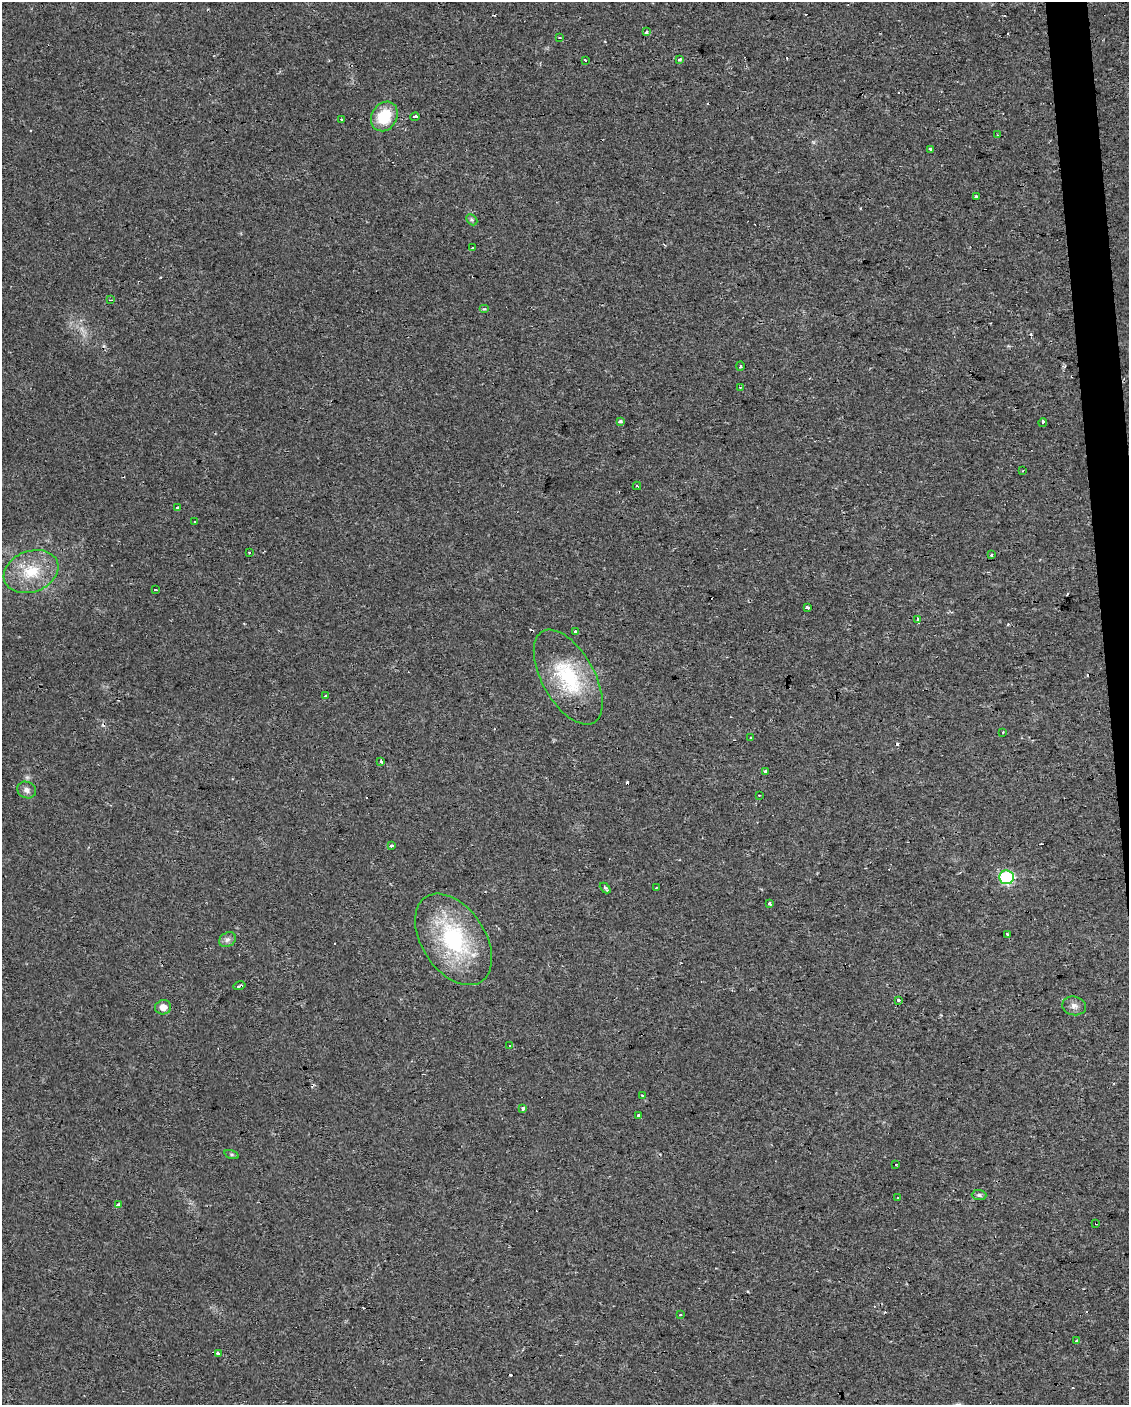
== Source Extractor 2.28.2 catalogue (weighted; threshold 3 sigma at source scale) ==
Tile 6 of 4 x 3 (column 2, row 2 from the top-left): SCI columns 1127-2253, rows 1406-2808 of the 4506 x 4253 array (HDU 1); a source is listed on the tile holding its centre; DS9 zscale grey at full resolution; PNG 1131 x 1407 px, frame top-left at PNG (2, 2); each listed source drawn as its Kron ellipse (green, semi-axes under 4 px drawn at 4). Shown black and unused: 2% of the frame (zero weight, under 2 of 3 exposures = <1% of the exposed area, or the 3 px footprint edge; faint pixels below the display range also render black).
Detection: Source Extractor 2.28.2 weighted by HDU 2 'WHT'; one run over the whole footprint, this tile lists its part. Background 0.0242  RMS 0.0032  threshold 0.0142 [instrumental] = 3 sigma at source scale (4.5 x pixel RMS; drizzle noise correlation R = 1.50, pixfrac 1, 0.0396/0.0396 arcsec/px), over >= 5 px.
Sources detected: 92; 1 too faint to see at this stretch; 29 cosmic-ray / hot-pixel residue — neither listed nor drawn; the other 62 listed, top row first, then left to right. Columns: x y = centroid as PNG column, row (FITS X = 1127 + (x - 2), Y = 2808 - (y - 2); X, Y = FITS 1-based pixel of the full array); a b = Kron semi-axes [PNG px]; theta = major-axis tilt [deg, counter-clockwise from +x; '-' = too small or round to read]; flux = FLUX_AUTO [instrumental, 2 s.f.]
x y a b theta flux
646 32 4 3 - 2.1
560 38 3 3 - 0.56
679 60 3 3 - 1.6
585 61 3 3 - 7.9
384 116 15 12 59 11
415 117 4 3 - 3.7
342 119 3 3 - 1.3
998 135 3 2 - 0.23
931 149 4 3 - 1.2
977 197 3 3 - 1.8
472 220 6 4 -45 0.51
473 248 3 3 - 0.79
110 300 3 2 - 0.29
484 309 5 4 - 0.38
740 366 5 3 - 0.34
740 387 4 3 - 0.42
620 421 4 3 - 0.84
1043 423 4 3 - 7.6
1022 471 3 2 - 0.22
637 486 4 2 - 0.42
177 508 3 3 - 3.3
195 522 3 2 - 0.26
249 552 3 3 - 0.38
992 555 3 3 - 1.5
31 572 28 20 21 11
155 590 3 3 - 1.5
807 608 3 3 - 1.9
917 619 3 3 - 3.8
575 631 3 3 - 1.7
568 677 52 26 -60 23
326 696 3 3 - 1.2
1003 732 2 2 - 0.3
750 737 3 3 - 0.95
381 762 3 3 - 2.9
765 772 4 3 - 3.4
27 790 10 8 -24 1.4
759 795 2 2 - 0.25
391 846 3 3 - 1.9
1007 877 7 7 - 32
656 887 3 2 - 0.62
605 888 6 3 -44 1.1
770 903 3 3 - 3
1007 934 3 3 - 2.7
454 939 50 31 -57 34
227 940 9 7 32 1.2
240 986 6 3 15 3.1
898 1000 3 3 - 1.3
1074 1006 12 9 -13 1.7
163 1007 8 7 - 2.1
510 1046 3 3 - 1.4
642 1096 3 3 - 1
523 1108 4 3 - 1.6
638 1116 3 3 - 2.9
231 1154 7 3 -18 0.5
896 1164 3 3 - 0.5
979 1195 7 5 -1 0.63
898 1197 3 2 - 0.34
118 1205 4 3 - 2.9
1096 1223 3 2 - 0.36
680 1315 3 3 - 0.39
1076 1341 4 3 - 4.6
218 1353 4 3 - 1.9
Overlapping masked pixels (flux is a lower limit): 2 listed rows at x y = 240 986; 1096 1223